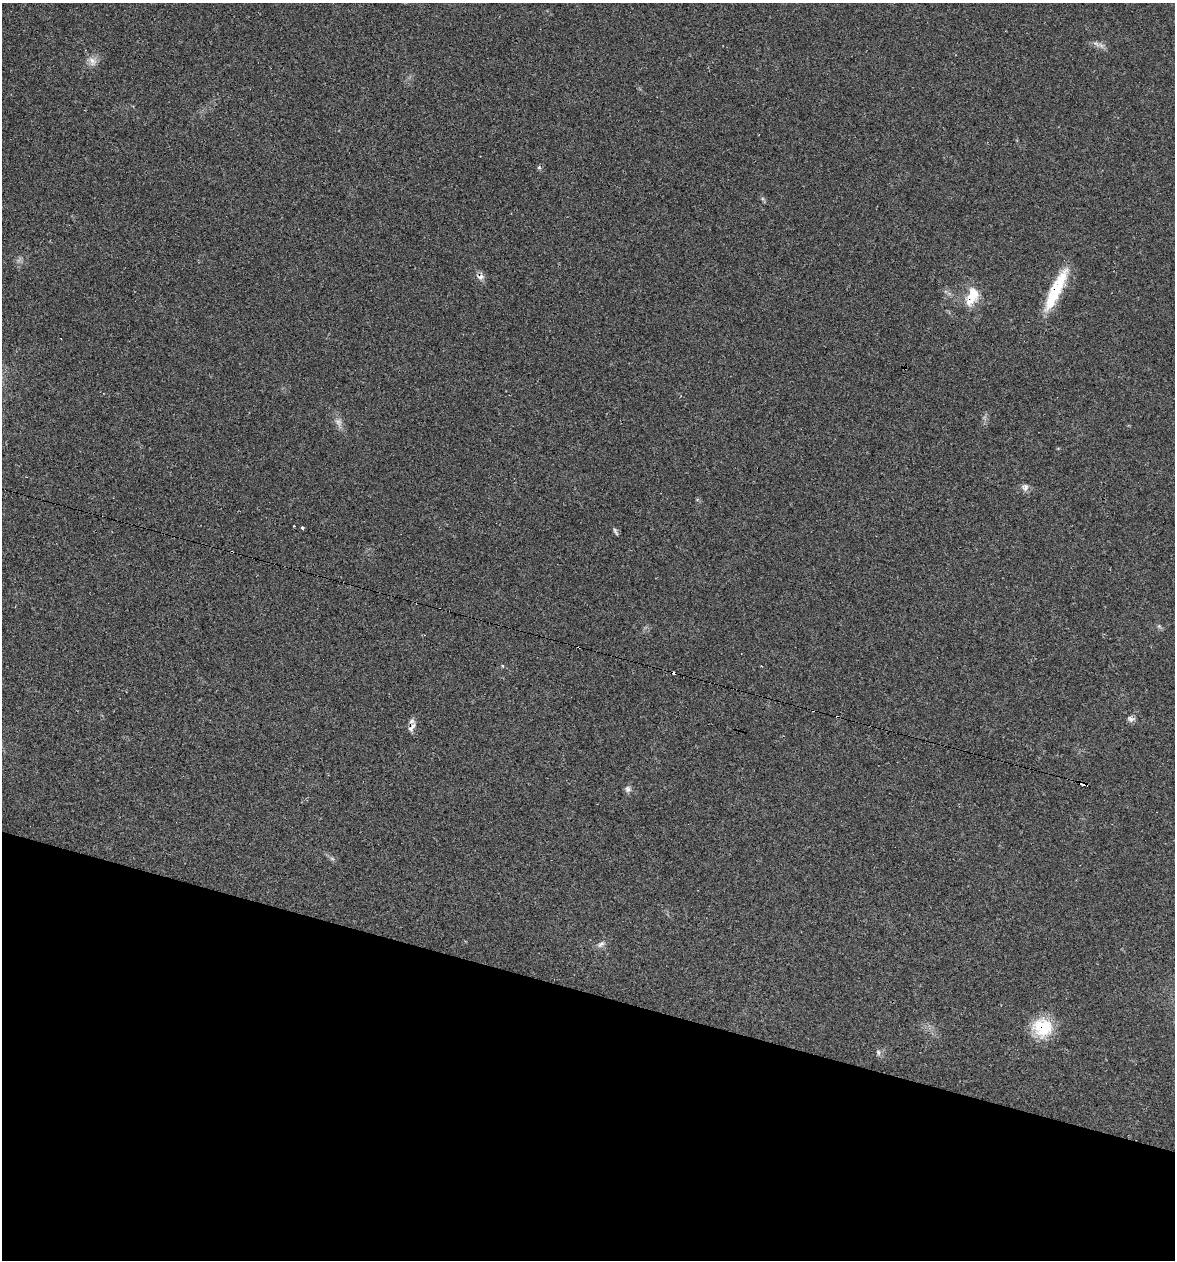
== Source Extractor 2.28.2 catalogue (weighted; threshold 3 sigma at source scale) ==
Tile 15 of 4 x 4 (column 3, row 4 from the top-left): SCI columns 2585-3757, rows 1-1258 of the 5050 x 5031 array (HDU 1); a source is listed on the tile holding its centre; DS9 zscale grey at full resolution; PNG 1177 x 1262 px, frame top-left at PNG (2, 3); no overlay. Shown black and unused: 21% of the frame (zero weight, under 2 of 3 exposures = <1% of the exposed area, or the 3 px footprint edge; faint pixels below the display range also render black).
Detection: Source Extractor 2.28.2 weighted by HDU 2 'WHT'; one run over the whole footprint, this tile lists its part. Background 0.106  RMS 0.0073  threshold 0.0328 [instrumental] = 3 sigma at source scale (4.5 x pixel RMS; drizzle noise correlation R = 1.50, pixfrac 1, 0.05/0.05 arcsec/px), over >= 5 px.
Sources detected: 27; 1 too faint to see at this stretch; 6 cosmic-ray / hot-pixel residue — not listed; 1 inside a brighter listed object's ellipse — not listed separately; the other 19 listed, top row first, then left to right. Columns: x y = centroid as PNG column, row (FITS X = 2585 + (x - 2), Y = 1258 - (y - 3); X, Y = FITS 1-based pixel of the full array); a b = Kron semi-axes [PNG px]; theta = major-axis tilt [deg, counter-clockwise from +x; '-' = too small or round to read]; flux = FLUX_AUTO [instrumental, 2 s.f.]
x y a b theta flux
1096 44 10 4 -30 2.4
92 61 14 9 -56 5
539 167 5 5 - 1.2
481 277 10 8 12 3.4
1056 290 51 11 64 35
972 296 25 14 67 16
1025 487 10 7 78 2.9
294 526 3 3 - 0.76
302 528 3 3 - 4
615 530 8 5 -83 1.5
1159 626 5 5 - 1.2
502 666 4 3 - 1.4
1131 719 10 7 -4 2.5
412 727 14 6 54 3.6
1083 784 6 4 -7 94
627 789 9 7 -73 2.4
601 944 12 6 37 2.9
1042 1027 24 23 - 26
878 1052 8 5 -72 1.8
Overlapping masked pixels (flux is a lower limit): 6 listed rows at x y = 481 277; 1056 290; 972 296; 412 727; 1083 784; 1042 1027